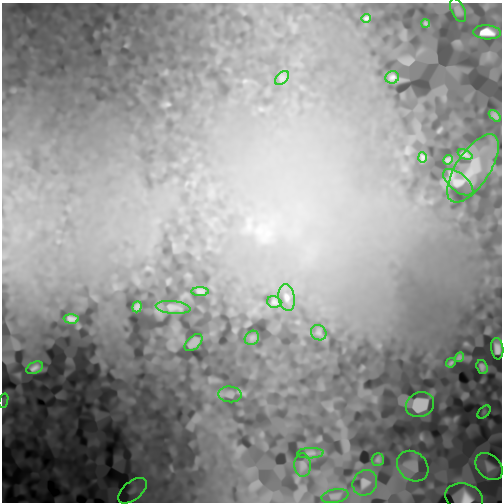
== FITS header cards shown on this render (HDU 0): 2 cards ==
NAXIS1  =                  500 /
NAXIS2  =                  500 /

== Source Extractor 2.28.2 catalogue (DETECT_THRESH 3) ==
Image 500 x 500 px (HDU 0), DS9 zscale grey, 1 PNG px = 1 image px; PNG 504 x 504 px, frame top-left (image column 1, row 500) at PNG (2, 3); each listed source drawn as its Kron ellipse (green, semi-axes under 4 px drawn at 4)
Background 1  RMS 0.0028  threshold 0.00836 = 3 sigma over >= 5 px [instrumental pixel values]
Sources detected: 39; all 39 listed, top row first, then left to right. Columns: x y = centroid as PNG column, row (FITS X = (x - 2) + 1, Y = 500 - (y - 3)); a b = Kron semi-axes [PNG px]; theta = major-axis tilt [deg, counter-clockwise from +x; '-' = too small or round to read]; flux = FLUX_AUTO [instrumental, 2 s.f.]
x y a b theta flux
458 10 13 6 -65 0.69
366 18 4 4 - 0.36
426 23 4 3 - 0.29
487 32 14 7 -4 2.4
392 77 7 6 - 0.68
282 78 8 5 45 0.57
495 116 7 4 -41 0.6
465 154 8 4 -24 0.68
423 157 5 3 - 0.35
448 160 5 4 - 0.36
473 168 39 17 57 5.7
458 182 18 9 -39 1.6
200 292 9 3 0 0.26
287 297 13 8 -80 0.94
274 302 7 5 -16 0.38
137 307 5 4 - 0.47
173 307 17 6 -6 1.1
71 319 7 4 -5 0.58
319 333 8 7 - 0.48
252 338 8 6 45 0.46
193 343 11 6 42 0.88
497 349 11 6 -83 1.2
459 357 5 4 - 0.4
451 363 5 3 - 0.29
482 367 7 5 -70 0.68
35 368 9 5 27 1
230 394 12 8 -5 0.73
3 401 7 4 71 0.49
420 405 14 12 23 2.4
484 412 8 4 45 0.34
310 453 13 5 3 0.55
378 460 6 6 - 0.37
303 465 12 8 -87 0.74
413 466 17 14 -42 1.7
489 467 16 11 -44 1.4
365 483 13 12 - 1.2
132 491 17 9 39 1.6
335 496 14 6 11 0.71
464 497 19 13 -14 3.1
At the frame edge (FLAGS 8, measured only in part): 1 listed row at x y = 464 497